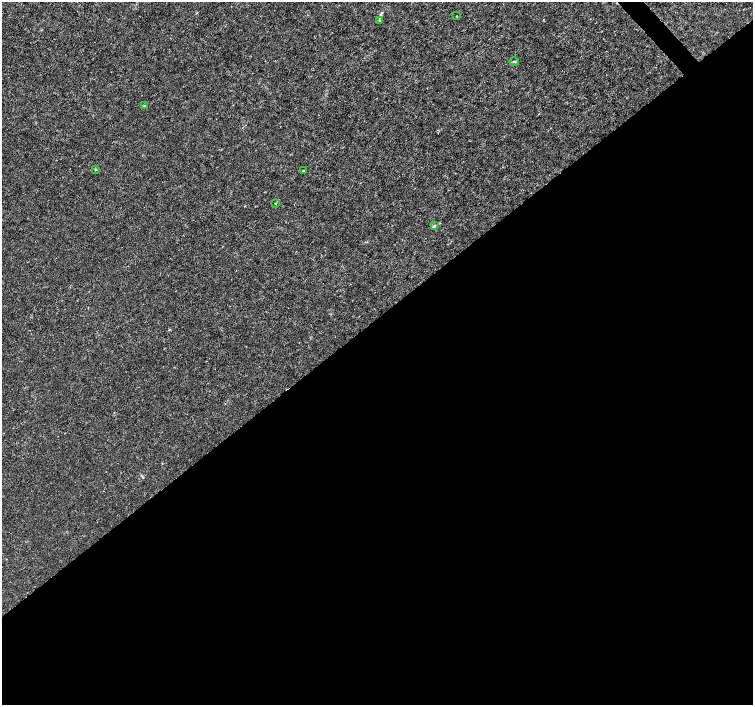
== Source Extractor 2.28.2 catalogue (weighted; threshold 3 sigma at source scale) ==
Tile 15 of 4 x 4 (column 3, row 4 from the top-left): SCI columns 3009-4510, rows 210-1614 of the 6012 x 5974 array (HDU 1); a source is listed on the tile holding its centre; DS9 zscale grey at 2 x 2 block average (1 PNG px = mean of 2 x 2 image px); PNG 755 x 707 px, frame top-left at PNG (2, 2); each listed source drawn as its Kron ellipse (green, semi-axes under 4 px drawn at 4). Shown black and unused: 55% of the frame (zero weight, under 3 of 4 exposures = <1% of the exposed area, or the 3 px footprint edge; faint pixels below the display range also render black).
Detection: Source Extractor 2.28.2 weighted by HDU 2 'WHT'; one run over the whole footprint, this tile lists its part. Background 8.57e-04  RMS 0.0013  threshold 0.00599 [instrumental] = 3 sigma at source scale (4.5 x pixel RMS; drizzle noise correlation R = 1.50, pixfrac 1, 0.0396/0.0396 arcsec/px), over >= 5 px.
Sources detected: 8; all 8 listed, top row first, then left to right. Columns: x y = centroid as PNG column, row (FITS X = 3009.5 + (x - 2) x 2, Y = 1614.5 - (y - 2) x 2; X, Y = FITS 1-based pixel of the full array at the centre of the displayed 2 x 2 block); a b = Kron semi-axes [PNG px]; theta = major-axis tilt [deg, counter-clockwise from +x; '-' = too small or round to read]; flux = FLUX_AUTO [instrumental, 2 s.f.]
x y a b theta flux
456 16 2 2 - 0.12
379 20 4 3 - 0.29
514 61 4 2 - 0.3
145 106 3 2 - 0.23
95 169 3 2 - 0.4
303 171 2 2 - 0.21
275 204 2 2 - 0.54
434 226 4 3 - 0.49